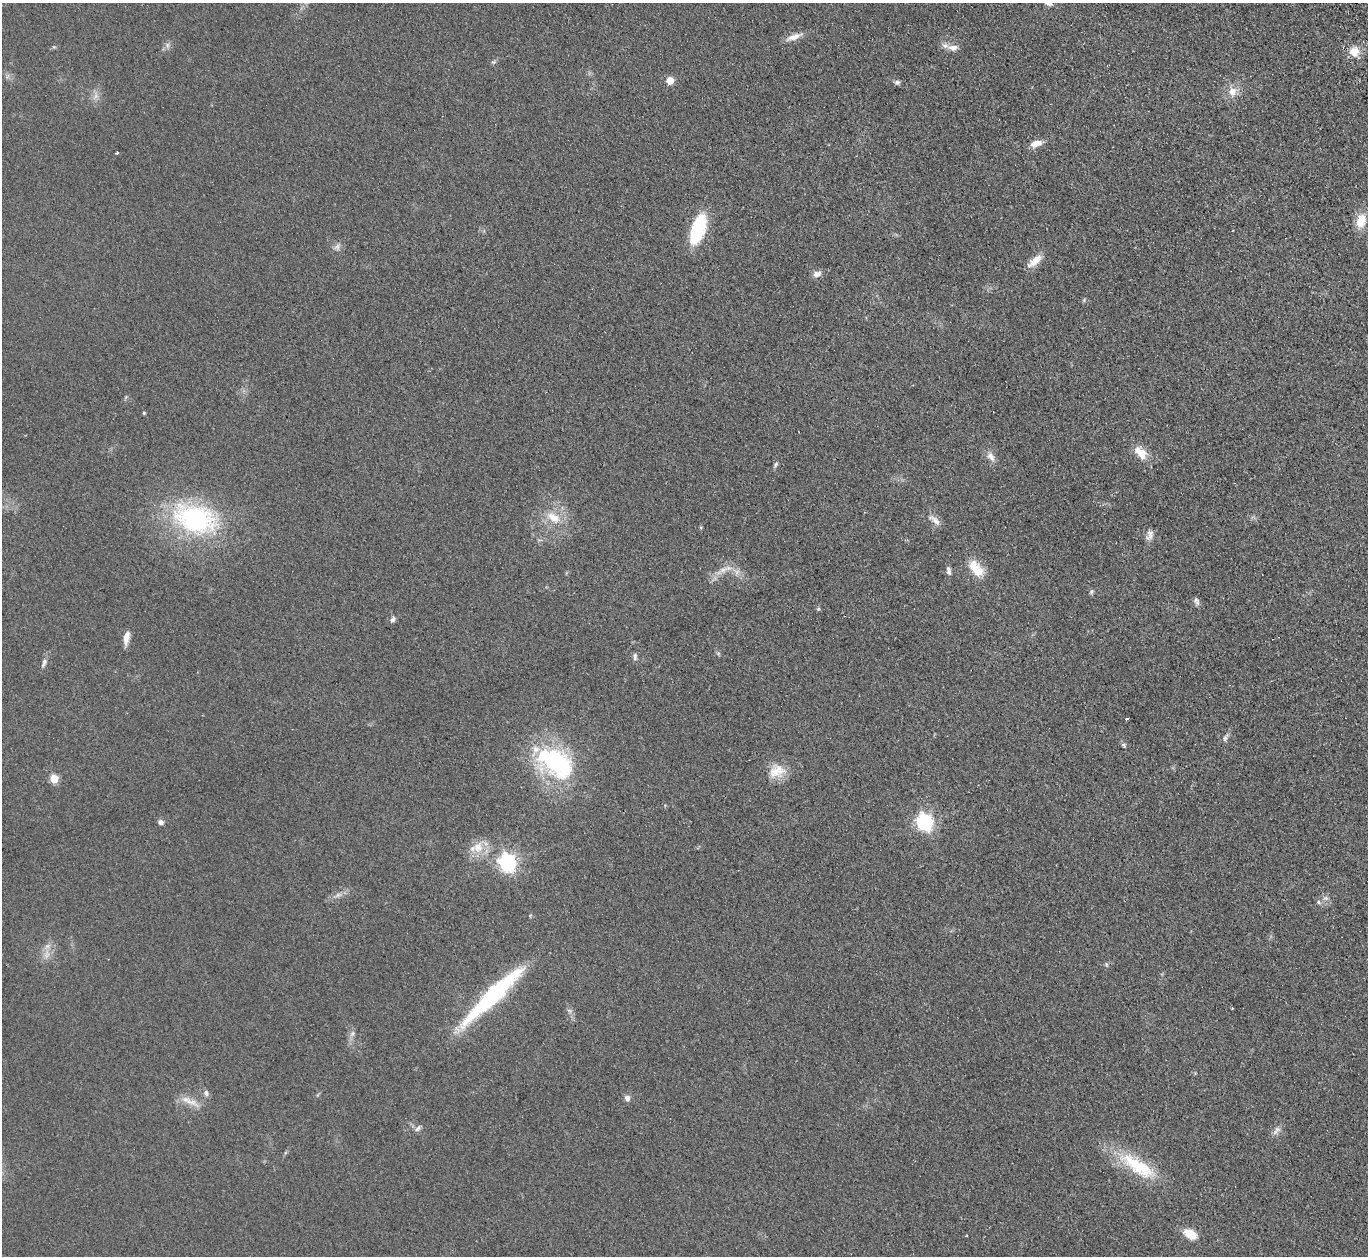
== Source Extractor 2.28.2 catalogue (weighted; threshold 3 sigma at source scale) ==
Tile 10 of 4 x 4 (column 2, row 3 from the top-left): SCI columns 1422-2787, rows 1431-2684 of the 5574 x 5496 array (HDU 1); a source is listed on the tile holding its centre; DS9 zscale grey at full resolution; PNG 1370 x 1258 px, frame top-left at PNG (2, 3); no overlay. Shown black and unused: <1% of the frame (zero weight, under 2 of 3 exposures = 3% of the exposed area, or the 3 px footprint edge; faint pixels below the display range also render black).
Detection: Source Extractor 2.28.2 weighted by HDU 2 'WHT'; one run over the whole footprint, this tile lists its part. Background 0.0465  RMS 0.0085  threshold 0.038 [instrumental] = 3 sigma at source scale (4.5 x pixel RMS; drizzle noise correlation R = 1.50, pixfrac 1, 0.05/0.05 arcsec/px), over >= 5 px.
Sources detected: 65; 1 inside a brighter object's white glare — not listed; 3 inside a brighter listed object's ellipse — not listed separately; the other 61 listed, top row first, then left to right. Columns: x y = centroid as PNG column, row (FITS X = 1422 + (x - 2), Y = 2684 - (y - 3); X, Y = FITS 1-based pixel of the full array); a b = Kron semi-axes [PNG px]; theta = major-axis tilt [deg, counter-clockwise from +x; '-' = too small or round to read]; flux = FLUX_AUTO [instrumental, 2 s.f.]
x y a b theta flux
794 37 23 7 19 7.1
167 45 7 4 90 2
953 48 13 7 2 5.6
1354 52 12 11 - 11
493 62 7 4 17 1.3
670 80 5 5 - 19
897 82 7 6 - 2.3
1232 92 13 12 - 9.1
96 96 7 6 - 3.3
1036 143 13 7 16 9
116 153 3 3 - 2.4
1361 221 18 12 78 15
698 229 22 10 71 78
337 247 9 7 45 3.3
1033 261 18 9 45 9.5
817 274 10 7 13 4.5
1084 300 6 4 73 1
144 413 4 4 - 0.98
1141 453 18 11 -49 14
991 456 14 9 -53 5.7
776 464 7 4 60 1.6
553 517 23 13 -32 16
195 519 58 36 -17 130
935 520 21 7 -38 5.4
1149 535 15 8 70 4.8
976 568 22 12 -48 18
723 569 14 8 21 6.7
948 570 11 5 -79 3.2
1091 592 7 5 59 1.5
1196 601 11 6 -64 2.6
818 609 5 5 - 1.1
392 620 8 5 56 2.7
126 638 16 7 80 6.3
635 657 10 5 -85 2.5
44 663 14 6 68 3.2
1127 719 3 3 - 2
1225 738 8 6 72 2.5
1124 745 8 5 -27 1.6
555 761 39 29 -43 110
777 771 22 18 15 16
54 779 5 5 - 28
161 822 7 6 - 2.9
924 822 7 6 - 290
478 847 16 15 - 14
507 862 7 7 - 350
338 895 7 6 - 2.6
1326 898 8 6 -21 2.5
1318 902 6 5 - 1.5
47 954 15 6 -89 5.7
1106 964 6 4 -48 1.2
492 995 82 14 44 110
1232 1008 2 2 - 0.81
569 1010 7 4 -19 1.6
352 1033 10 6 52 2.8
206 1093 8 6 -74 2.7
627 1098 7 6 - 3.8
189 1101 22 9 -12 9.7
418 1128 10 5 51 2.5
1277 1129 9 7 -13 3.7
1138 1166 57 18 -34 49
1190 1234 14 8 -30 17